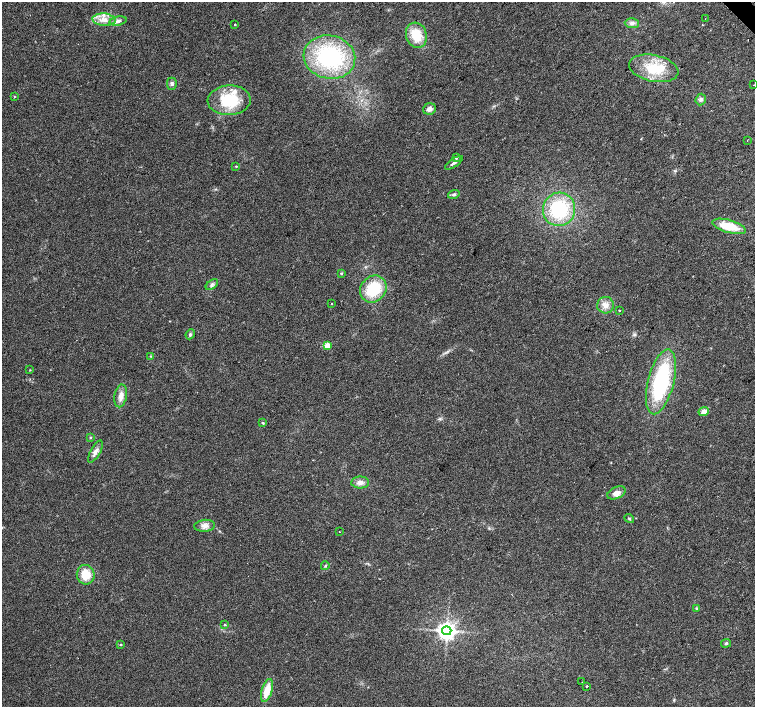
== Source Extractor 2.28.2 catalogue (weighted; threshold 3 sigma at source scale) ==
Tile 10 of 4 x 4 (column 2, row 3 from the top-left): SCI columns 1511-3015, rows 1627-3035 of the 6026 x 6005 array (HDU 1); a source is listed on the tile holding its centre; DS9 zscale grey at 2 x 2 block average (1 PNG px = mean of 2 x 2 image px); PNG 757 x 709 px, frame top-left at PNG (2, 2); each listed source drawn as its Kron ellipse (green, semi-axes under 4 px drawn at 4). Shown black and unused: <1% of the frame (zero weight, under 2 of 3 exposures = <1% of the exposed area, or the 3 px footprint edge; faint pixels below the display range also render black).
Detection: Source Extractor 2.28.2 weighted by HDU 2 'WHT'; one run over the whole footprint, this tile lists its part. Background 0.0339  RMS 0.0072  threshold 0.0323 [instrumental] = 3 sigma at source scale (4.5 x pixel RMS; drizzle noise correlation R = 1.50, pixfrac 1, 0.0396/0.0396 arcsec/px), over >= 5 px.
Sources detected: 56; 4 inside a brighter listed object's ellipse — not listed separately; the other 52 listed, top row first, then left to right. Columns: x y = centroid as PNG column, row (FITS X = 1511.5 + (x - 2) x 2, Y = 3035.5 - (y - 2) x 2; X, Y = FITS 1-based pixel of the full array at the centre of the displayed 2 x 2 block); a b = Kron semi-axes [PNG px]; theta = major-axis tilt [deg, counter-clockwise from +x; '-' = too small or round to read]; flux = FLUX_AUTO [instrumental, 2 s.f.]
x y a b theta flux
705 19 2 2 - 0.57
104 20 11 6 -4 16
118 21 9 4 10 6.3
632 23 7 5 -1 5.9
235 25 2 2 - 1.9
416 35 13 10 -72 41
329 57 26 21 -12 180
654 68 25 13 -11 55
172 84 6 5 - 4
754 85 2 2 - 0.55
14 97 3 2 - 0.89
701 99 6 5 - 4.6
229 100 21 15 2 77
429 109 6 5 - 7.1
747 140 2 2 - 0.93
456 158 4 3 - 1.8
454 163 10 3 33 4.4
236 166 3 2 - 1.3
454 194 6 4 16 3.2
559 209 17 16 - 110
729 226 17 6 -16 39
341 273 3 3 - 1.8
212 284 7 4 38 4.1
373 289 14 12 49 69
331 304 2 2 - 1.1
606 305 8 8 - 12
619 311 2 2 - 2.6
190 334 5 4 - 2.8
327 346 3 3 - 37
151 356 3 2 - 1.2
30 370 2 2 - 0.92
661 382 33 13 76 170
121 396 11 6 79 12
704 412 5 4 - 13
263 423 4 3 - 1.7
91 437 3 3 - 1.5
95 452 12 5 61 8.6
360 483 9 6 -1 8.5
616 493 9 5 24 12
629 519 5 3 - 2.2
205 526 10 6 5 9.2
339 532 2 2 - 1.2
325 566 4 3 - 2.2
86 575 10 9 - 31
697 608 4 3 - 1.6
225 625 3 2 - 1.1
447 631 4 4 - 1100
726 643 5 4 - 2.7
120 645 3 3 - 1.5
582 682 2 2 - 0.82
587 686 2 2 - 2
267 690 12 5 73 29
Isophote crosses this tile's border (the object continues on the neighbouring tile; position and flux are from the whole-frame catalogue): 1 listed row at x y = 754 85
Diffuse or blended objects may show on this block-average render without a row.